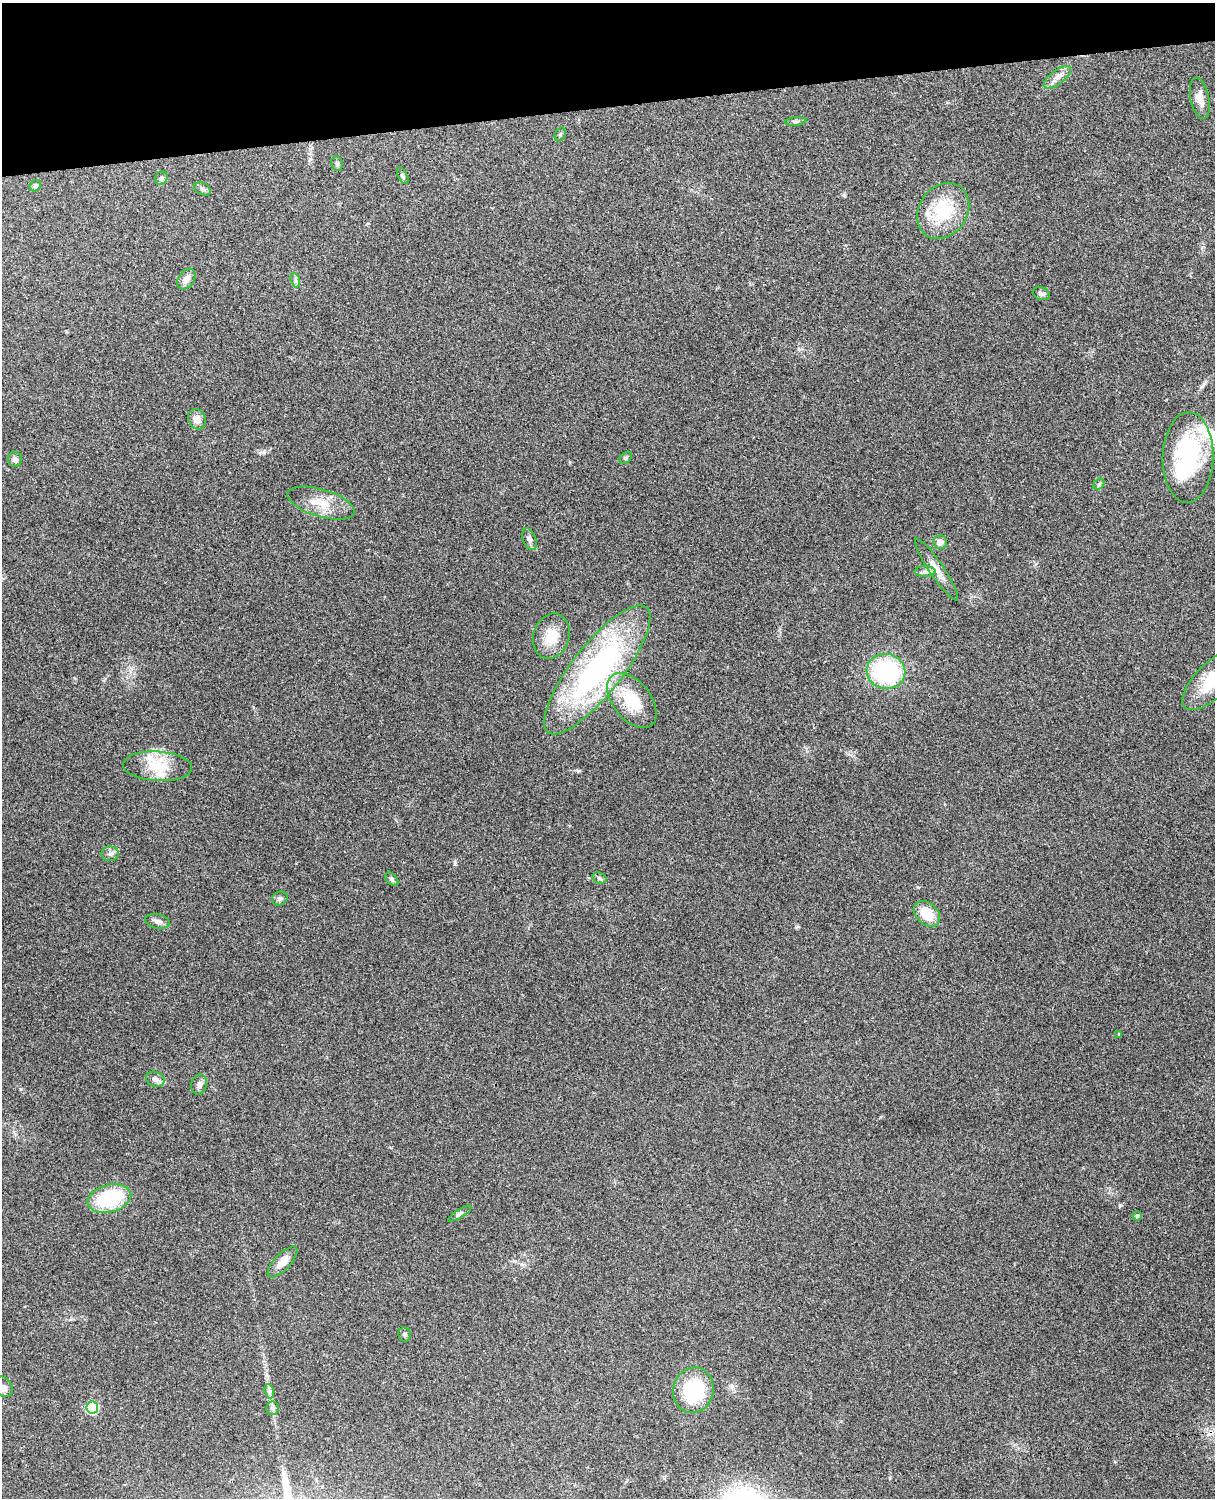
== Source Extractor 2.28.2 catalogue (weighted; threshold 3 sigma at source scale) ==
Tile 3 of 4 x 3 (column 3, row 1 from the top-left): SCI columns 2544-3756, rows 3156-4651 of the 5089 x 4928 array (HDU 1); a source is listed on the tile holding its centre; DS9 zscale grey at full resolution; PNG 1217 x 1500 px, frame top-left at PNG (2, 3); each listed source drawn as its Kron ellipse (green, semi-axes under 4 px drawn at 4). Shown black and unused: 7% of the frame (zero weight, under 3 of 4 exposures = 6% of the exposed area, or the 3 px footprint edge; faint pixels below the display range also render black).
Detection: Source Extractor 2.28.2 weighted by HDU 2 'WHT'; one run over the whole footprint, this tile lists its part. Background 0.228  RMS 0.0083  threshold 0.0375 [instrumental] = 3 sigma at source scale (4.5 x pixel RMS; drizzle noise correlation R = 1.50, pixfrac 1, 0.05/0.05 arcsec/px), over >= 5 px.
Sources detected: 53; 1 inside a brighter object's white glare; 1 cosmic-ray / hot-pixel residue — neither listed nor drawn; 3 inside a brighter listed object's ellipse — not listed separately; the other 48 listed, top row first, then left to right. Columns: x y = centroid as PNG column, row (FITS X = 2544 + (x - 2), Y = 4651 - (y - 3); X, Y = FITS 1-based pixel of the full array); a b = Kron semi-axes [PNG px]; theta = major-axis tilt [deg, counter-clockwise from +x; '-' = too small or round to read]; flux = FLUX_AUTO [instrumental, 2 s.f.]
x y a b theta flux
1057 77 16 7 37 5.4
1200 98 21 9 -78 7.7
796 121 11 4 4 1.9
560 134 7 5 69 1.4
337 164 7 5 -83 1.8
403 176 9 4 -62 1.6
161 178 7 6 - 2
35 186 6 5 - 1.7
203 189 9 5 -27 2
943 211 30 24 54 44
186 279 11 8 55 5.8
295 280 7 4 -71 1.7
1041 294 8 6 -22 2.5
197 419 10 8 -64 6.6
1188 457 45 25 88 100
626 458 7 5 42 1.4
15 459 7 7 - 3
1099 484 6 5 - 1.3
321 503 35 13 -17 18
529 539 11 6 -68 3
940 542 7 7 - 6.4
937 570 37 7 -56 9.3
925 571 10 5 0 2.7
551 636 23 18 72 18
597 670 80 25 52 200
886 671 19 17 -10 97
1213 680 39 17 45 32
632 701 32 19 -52 35
158 766 34 15 -4 23
110 854 8 7 - 2.9
599 878 7 5 -18 1.8
392 879 8 5 -46 1.7
280 898 8 6 26 2.2
927 914 15 10 -44 19
158 921 12 7 -12 3.4
1119 1034 3 2 - 0.83
155 1079 9 7 -21 3.6
199 1084 10 8 77 3.9
109 1198 22 13 14 56
460 1214 13 4 32 2.2
1137 1216 5 4 - 1.6
282 1262 20 8 47 8.7
404 1335 7 6 - 1.7
4 1387 11 8 -62 3.6
693 1390 23 20 76 53
269 1391 7 4 -71 2.2
92 1408 6 6 - 73
272 1408 7 6 - 2.2
Isophote crosses this tile's border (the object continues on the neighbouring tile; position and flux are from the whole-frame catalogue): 1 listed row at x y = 1213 680
Unlisted compact peaks at least as high as the median listed source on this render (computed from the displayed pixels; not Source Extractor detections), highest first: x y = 844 195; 263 452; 455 864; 21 1089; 1120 1205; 918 887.